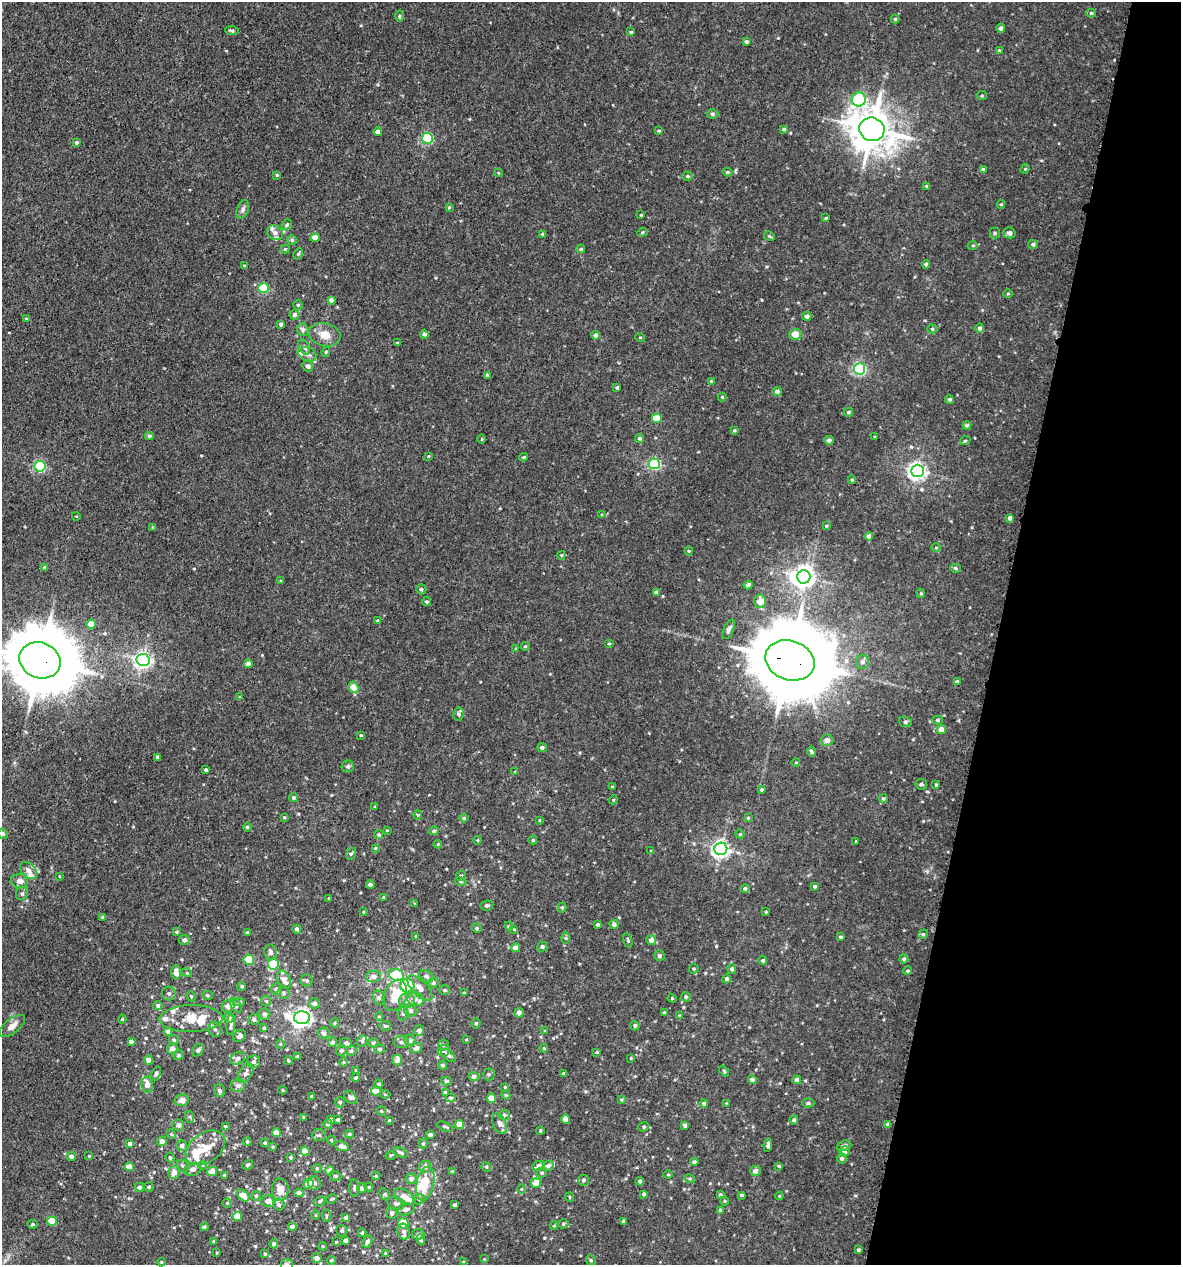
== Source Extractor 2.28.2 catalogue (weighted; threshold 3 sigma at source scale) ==
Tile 8 of 4 x 4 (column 4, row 2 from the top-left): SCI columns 3873-5051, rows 2574-3836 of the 5222 x 5150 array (HDU 1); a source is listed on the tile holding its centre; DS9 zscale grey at full resolution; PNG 1183 x 1267 px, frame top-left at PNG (2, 2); each listed source drawn as its Kron ellipse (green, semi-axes under 4 px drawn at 4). Shown black and unused: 15% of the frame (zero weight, under 3 of 5 exposures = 5% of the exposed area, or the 3 px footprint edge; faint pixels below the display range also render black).
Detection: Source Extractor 2.28.2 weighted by HDU 2 'WHT'; one run over the whole footprint, this tile lists its part. Background 0.0181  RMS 0.0034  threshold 0.0152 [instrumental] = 3 sigma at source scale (4.5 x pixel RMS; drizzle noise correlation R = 1.50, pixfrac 1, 0.05/0.05 arcsec/px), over >= 5 px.
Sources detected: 493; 1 inside a brighter object's white glare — neither listed nor drawn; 31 inside a brighter listed object's ellipse — not listed separately; the other 461 listed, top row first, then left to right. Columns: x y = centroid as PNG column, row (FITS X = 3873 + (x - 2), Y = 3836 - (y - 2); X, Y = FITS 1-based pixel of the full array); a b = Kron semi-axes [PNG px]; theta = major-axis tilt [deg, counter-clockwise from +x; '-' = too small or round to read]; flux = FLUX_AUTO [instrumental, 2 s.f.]
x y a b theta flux
1091 13 5 4 - 0.55
399 16 6 4 90 0.36
895 19 4 4 - 0.42
1001 28 4 4 - 1.2
232 30 6 4 -4 0.67
631 32 4 3 - 0.42
746 42 4 4 - 0.53
999 50 3 3 - 0.37
982 96 5 4 - 0.45
859 99 7 7 - 27
713 114 6 4 -1 0.61
784 129 4 3 - 0.55
872 129 13 11 -17 880
378 131 4 4 - 1.7
659 131 4 3 - 0.35
427 138 5 5 - 34
77 142 3 3 - 0.58
1025 169 5 4 - 0.36
983 170 4 4 - 0.96
727 172 5 4 - 0.51
498 173 4 3 - 0.24
277 175 4 4 - 0.34
688 176 5 4 - 0.52
927 186 4 3 - 0.52
1001 204 4 4 - 0.35
449 207 4 3 - 0.39
243 209 9 6 72 0.98
641 215 3 2 - 0.32
826 218 3 3 - 0.31
287 225 6 5 - 0.64
642 232 5 4 - 0.45
275 233 8 6 -33 1.3
995 233 5 5 - 0.43
1009 233 6 5 - 1.2
543 234 4 3 - 0.47
769 236 6 4 -28 0.47
315 237 4 4 - 3.5
292 240 5 5 - 0.63
1033 244 5 4 - 0.8
973 245 5 3 - 0.37
285 249 4 4 - 0.39
581 249 4 3 - 0.42
298 254 6 4 63 0.56
926 264 4 4 - 0.69
244 265 4 2 - 0.26
264 288 5 5 - 17
1008 294 4 3 - 0.3
331 300 4 4 - 0.97
298 305 4 4 - 0.42
294 315 5 5 - 0.83
807 316 4 4 - 1.2
26 319 4 4 - 0.31
281 324 4 3 - 0.83
980 328 4 4 - 0.86
932 329 5 4 - 0.54
303 330 6 5 - 0.95
424 334 4 4 - 1.1
795 334 6 5 - 3.5
325 335 16 11 -13 4
595 335 4 4 - 0.8
640 337 5 3 - 0.28
397 343 3 3 - 0.42
304 347 8 4 -61 0.77
326 352 5 4 - 0.46
307 354 10 6 -22 1.5
308 366 5 5 - 1.1
859 369 5 5 - 57
487 375 3 3 - 0.49
711 381 3 3 - 0.24
617 387 4 3 - 0.52
777 391 5 4 - 1
722 397 4 4 - 0.4
949 399 4 4 - 0.57
848 412 5 4 - 0.54
657 418 5 4 - 7.4
967 425 4 4 - 0.81
734 430 4 3 - 0.38
149 436 4 4 - 0.85
875 437 3 2 - 0.28
640 438 4 4 - 0.68
482 439 4 3 - 0.28
829 440 4 4 - 0.97
965 441 5 3 - 0.36
429 456 4 2 - 0.26
524 457 4 3 - 0.51
654 464 5 5 - 45
40 466 5 5 - 39
917 471 6 6 - 120
852 480 4 4 - 0.37
602 515 4 2 - 0.25
76 516 4 3 - 0.23
1010 518 4 4 - 1.1
826 526 4 3 - 0.3
153 527 4 3 - 0.26
869 536 4 4 - 1.3
936 548 5 3 - 0.28
689 551 4 4 - 0.37
561 555 4 4 - 0.36
45 568 4 4 - 0.53
955 568 5 4 - 0.5
804 577 7 6 - 210
281 581 4 3 - 0.5
748 585 4 4 - 1.4
421 589 5 5 - 0.82
656 592 4 3 - 0.66
921 593 5 4 - 0.42
760 601 7 6 - 3.6
427 602 4 4 - 0.48
377 621 4 3 - 0.27
91 624 4 4 - 4.5
728 629 10 5 66 1.1
609 644 5 3 - 0.33
525 646 4 4 - 0.41
516 649 4 3 - 0.3
40 660 21 17 -22 2500
143 660 6 6 - 120
790 660 25 19 -19 4600
862 662 7 6 - 1.2
248 664 4 4 - 1.8
957 682 4 3 - 0.57
353 687 6 5 - 3.8
240 697 4 2 - 0.27
459 714 7 5 79 0.85
938 720 5 4 - 0.55
905 722 6 5 - 0.6
941 729 5 4 - 2.5
361 735 4 3 - 0.39
827 740 6 5 - 2
542 748 5 4 - 0.91
812 752 5 3 - 0.62
158 757 4 3 - 1
796 762 4 3 - 0.24
348 767 6 6 - 0.75
206 770 3 3 - 0.61
515 772 3 3 - 0.34
921 784 6 5 - 0.75
936 785 3 3 - 0.38
613 787 3 3 - 0.47
762 790 4 4 - 0.45
294 798 5 4 - 0.61
883 799 5 4 - 0.54
613 800 4 3 - 0.31
375 807 4 3 - 0.28
418 815 4 4 - 0.34
284 818 4 3 - 0.39
464 818 4 4 - 0.42
748 818 4 3 - 0.33
539 820 4 2 - 0.24
247 827 4 4 - 0.46
387 830 4 3 - 0.3
434 831 5 4 - 0.74
3 834 5 5 - 0.77
740 834 5 4 - 0.39
379 835 4 4 - 0.52
477 840 4 4 - 0.29
533 840 4 4 - 0.45
856 841 3 2 - 0.23
438 844 4 3 - 0.3
375 848 4 4 - 0.33
721 849 6 6 - 120
651 851 4 3 - 0.3
351 854 6 5 - 0.69
29 870 10 6 -47 1.7
59 876 4 2 - 0.23
461 876 5 5 - 0.81
20 881 8 6 -14 2.4
461 882 5 3 - 0.42
370 884 4 4 - 1
815 886 3 3 - 0.55
745 888 4 4 - 0.58
22 894 7 5 57 0.76
384 897 3 2 - 0.31
329 898 3 3 - 0.33
415 904 3 3 - 0.31
487 905 6 5 - 0.7
562 907 5 4 - 0.51
363 912 4 3 - 0.31
766 912 3 2 - 0.32
102 917 4 4 - 0.34
614 924 5 5 - 1.1
598 925 4 4 - 0.67
509 926 5 4 - 0.43
477 928 5 4 - 0.48
297 929 4 4 - 0.95
514 929 4 3 - 0.3
177 932 4 4 - 0.41
247 933 3 3 - 0.5
923 934 5 4 - 0.5
416 936 4 3 - 0.31
840 937 4 3 - 0.51
566 938 6 4 90 0.47
184 940 5 5 - 1.3
651 940 5 5 - 1.8
628 941 7 4 -74 0.48
542 947 5 5 - 0.87
516 948 4 4 - 2.4
271 952 8 6 -80 1
659 956 5 5 - 0.83
904 959 4 4 - 0.56
249 960 5 5 - 16
763 961 5 4 - 0.48
273 964 6 5 - 9.3
694 969 5 4 - 0.41
732 969 5 4 - 0.71
908 971 4 4 - 0.43
176 972 7 5 88 2.6
187 973 5 3 - 0.29
396 975 8 5 -20 16
373 976 7 6 - 1.3
426 976 7 5 -32 0.94
284 979 9 6 -64 2
726 979 4 4 - 0.86
307 981 6 6 - 0.76
433 983 5 5 - 0.69
242 986 4 4 - 0.54
407 986 7 7 - 25
420 988 16 7 -45 2.4
276 989 6 5 - 1
445 990 5 4 - 0.48
169 993 7 6 - 0.94
283 993 6 6 - 0.71
464 993 3 2 - 0.25
208 995 5 4 - 0.39
395 995 16 11 70 8.9
191 996 5 4 - 0.39
686 997 5 4 - 0.72
379 998 7 5 -76 0.72
672 998 4 4 - 0.38
415 999 8 6 -18 1.3
266 1001 5 5 - 0.48
407 1001 8 7 - 1.5
240 1002 5 4 - 0.59
314 1003 5 5 - 1.1
158 1005 5 4 - 0.95
228 1006 6 6 - 2.1
236 1006 8 5 -64 0.72
410 1011 6 6 - 0.98
664 1012 3 3 - 0.32
519 1013 4 4 - 1.6
265 1014 5 5 - 0.95
403 1014 7 5 89 0.77
679 1015 4 2 - 0.24
379 1016 4 3 - 0.29
229 1018 5 4 - 1.1
302 1018 8 6 -3 160
122 1019 4 3 - 0.34
191 1019 31 13 1 10
254 1019 5 5 - 0.94
335 1023 5 4 - 0.46
476 1023 5 4 - 0.55
231 1024 10 4 84 1
12 1026 15 7 38 2.2
385 1026 5 4 - 0.53
635 1026 5 4 - 0.66
264 1028 4 4 - 0.41
215 1029 7 6 - 1.2
419 1031 5 5 - 1.5
545 1031 4 3 - 0.31
168 1032 4 4 - 1.5
324 1033 6 5 - 1.4
240 1036 7 5 44 1
174 1040 5 4 - 0.62
410 1040 5 5 - 1.5
466 1040 3 2 - 0.24
362 1041 6 5 - 0.83
131 1042 4 3 - 0.95
332 1042 5 4 - 0.96
401 1042 7 6 - 0.88
346 1043 6 4 -25 0.77
373 1043 5 5 - 0.49
280 1044 4 4 - 0.4
443 1045 5 5 - 0.88
172 1048 5 5 - 1.8
416 1048 6 4 21 1.3
544 1048 4 4 - 0.37
380 1049 5 4 - 0.57
198 1050 7 5 48 0.99
341 1051 5 5 - 0.73
351 1051 5 5 - 0.74
444 1051 6 5 - 0.95
597 1052 4 4 - 0.38
179 1055 5 4 - 0.5
448 1055 8 5 -38 0.84
297 1057 4 3 - 0.66
238 1058 8 6 33 1
631 1058 3 2 - 0.24
148 1060 4 4 - 2.1
397 1060 5 5 - 1.9
288 1061 4 3 - 0.37
253 1062 6 6 - 1
343 1062 5 3 - 0.34
443 1065 4 4 - 0.68
356 1070 3 3 - 0.31
724 1071 6 3 -47 0.4
156 1073 7 4 68 0.74
246 1073 11 6 60 1.3
489 1074 6 6 - 0.71
563 1074 4 4 - 0.69
474 1077 5 4 - 1.1
356 1078 4 3 - 0.41
752 1080 4 4 - 1.3
797 1080 4 4 - 1.6
446 1081 5 4 - 0.49
379 1084 4 4 - 0.71
147 1085 8 5 -82 2.5
238 1086 7 6 - 1.3
505 1087 3 3 - 0.33
283 1090 4 3 - 0.28
220 1091 6 5 - 0.84
376 1091 5 4 - 3
445 1092 4 4 - 0.46
385 1094 5 3 - 0.26
506 1095 4 4 - 0.38
312 1096 3 3 - 0.47
350 1097 7 5 -43 1
451 1098 5 4 - 0.46
491 1098 5 4 - 4.7
182 1100 7 6 - 2.1
622 1100 4 4 - 0.36
340 1102 5 4 - 0.59
704 1103 4 4 - 0.65
726 1103 4 3 - 0.23
808 1103 6 4 2 0.57
381 1111 5 4 - 0.34
504 1115 5 5 - 0.62
190 1117 6 4 -72 0.39
304 1117 3 3 - 0.38
566 1119 4 4 - 4.2
331 1120 4 4 - 1.1
338 1120 3 3 - 0.69
389 1120 3 3 - 0.28
794 1120 4 4 - 0.7
499 1123 11 6 -62 1.2
328 1124 4 4 - 0.78
459 1124 5 4 - 4
888 1124 4 4 - 0.62
178 1125 6 5 - 1.3
685 1125 4 4 - 1.1
225 1126 4 3 - 0.26
445 1127 8 3 -22 0.51
644 1127 5 4 - 0.48
540 1131 4 3 - 0.38
276 1133 4 4 - 3.5
171 1134 5 4 - 0.34
350 1134 4 4 - 0.38
319 1135 7 5 2 0.7
430 1135 4 3 - 1.1
331 1140 4 4 - 0.32
162 1141 5 4 - 1.7
247 1142 4 3 - 0.45
265 1143 4 4 - 0.55
129 1144 4 4 - 0.94
423 1144 5 4 - 0.45
768 1145 7 4 82 1.1
182 1146 5 5 - 1.1
341 1146 7 4 -21 1.7
844 1146 7 5 20 0.81
273 1147 3 3 - 0.36
205 1148 22 14 35 6.4
305 1151 4 4 - 4.5
400 1152 7 3 -24 0.62
844 1152 5 5 - 1.7
391 1155 5 3 - 0.35
89 1156 4 3 - 0.33
71 1157 4 4 - 1.2
170 1157 5 3 - 0.48
291 1158 4 4 - 0.46
842 1159 5 5 - 0.71
694 1162 4 4 - 1.3
202 1165 4 4 - 0.34
248 1165 5 3 - 0.51
183 1166 6 5 - 0.76
539 1166 6 4 24 2.1
548 1166 5 5 - 1.2
779 1166 3 3 - 0.41
129 1167 4 4 - 4.2
425 1167 6 5 - 1.3
486 1167 5 4 - 0.41
317 1168 4 4 - 0.39
193 1169 8 6 10 1.5
212 1171 5 5 - 3.1
330 1171 4 4 - 2.6
452 1171 4 3 - 0.35
755 1171 5 5 - 1.4
174 1172 6 6 - 2
542 1173 5 5 - 0.58
668 1174 5 3 - 0.33
224 1175 4 3 - 0.48
335 1176 6 4 -20 0.5
376 1176 4 4 - 0.37
411 1179 5 5 - 1.2
690 1179 5 3 - 0.37
584 1180 5 5 - 0.71
640 1181 4 4 - 0.8
314 1183 7 6 - 1.2
536 1183 5 4 - 5.4
308 1184 5 5 - 3.9
425 1184 17 8 77 7.6
139 1187 5 4 - 1.1
149 1187 5 4 - 0.51
369 1187 4 4 - 0.32
354 1188 8 5 -87 0.85
362 1188 5 5 - 1.6
280 1189 11 8 -89 3.3
522 1189 5 3 - 0.28
299 1193 4 4 - 1.6
385 1194 6 4 -59 0.53
644 1194 4 3 - 0.63
243 1195 7 4 -40 4.5
720 1195 4 3 - 0.69
741 1195 3 3 - 0.55
256 1196 5 4 - 0.49
404 1196 11 6 -34 2.9
779 1196 4 3 - 0.28
570 1197 5 3 - 0.28
331 1199 6 4 26 0.46
419 1199 5 5 - 0.52
268 1201 7 6 - 1.6
320 1201 5 4 - 0.58
725 1201 4 4 - 0.35
227 1203 4 4 - 0.39
396 1203 9 6 -11 0.99
279 1205 6 5 - 0.76
455 1205 3 3 - 0.84
406 1209 9 5 15 1.2
720 1210 4 3 - 0.68
391 1213 6 5 - 0.87
316 1215 4 3 - 0.29
326 1215 6 3 90 0.38
237 1216 4 4 - 5.2
346 1218 4 4 - 1.2
52 1221 5 4 - 8.1
623 1221 4 3 - 0.37
403 1223 5 5 - 5.1
33 1224 5 4 - 0.47
563 1224 5 4 - 0.51
554 1226 4 3 - 0.28
204 1227 4 4 - 0.73
292 1227 4 4 - 1.6
342 1231 5 5 - 0.75
404 1232 8 6 -72 1.1
362 1233 4 3 - 0.51
418 1234 6 5 - 0.91
421 1239 6 4 -75 0.98
345 1241 4 3 - 1
214 1242 4 3 - 0.55
336 1242 3 3 - 0.28
367 1242 6 4 61 0.87
274 1244 4 4 - 0.85
323 1246 4 4 - 0.34
858 1250 3 3 - 0.54
217 1252 3 2 - 0.27
385 1253 4 3 - 0.32
265 1254 3 3 - 0.39
317 1258 5 4 - 1.5
484 1259 3 3 - 0.22
331 1260 4 3 - 0.42
591 1260 5 4 - 0.46
161 1262 4 4 - 0.32
464 1262 3 3 - 0.54
287 1264 6 5 - 1.2
Overlapping masked pixels (flux is a lower limit): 2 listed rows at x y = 40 660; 790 660
Isophote crosses this tile's border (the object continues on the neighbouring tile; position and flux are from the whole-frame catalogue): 3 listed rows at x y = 40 660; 3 834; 287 1264
Unlisted compact peaks at least as high as the median listed source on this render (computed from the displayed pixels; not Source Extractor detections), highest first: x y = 544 1238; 762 300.